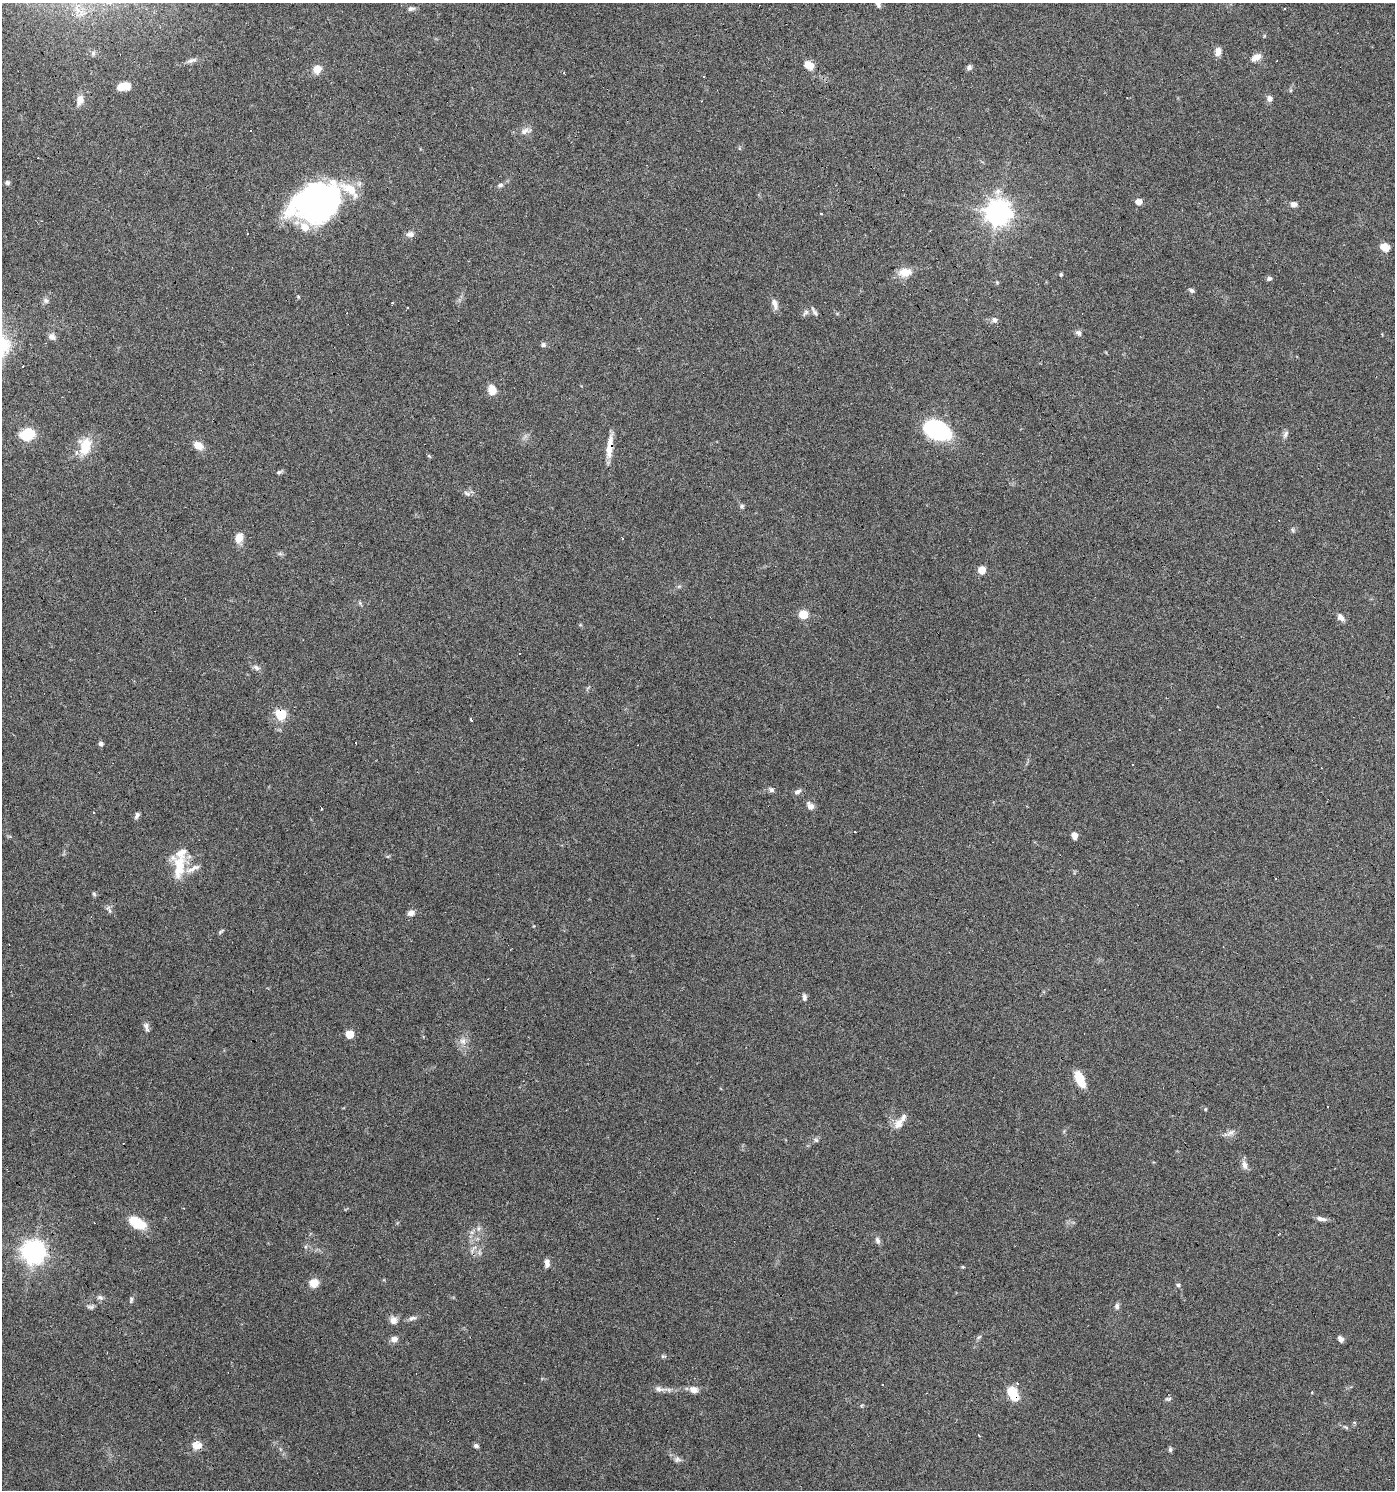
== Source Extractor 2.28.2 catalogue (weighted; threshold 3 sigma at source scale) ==
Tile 11 of 4 x 4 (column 3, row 3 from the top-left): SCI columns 2976-4368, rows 1489-2976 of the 5891 x 5955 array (HDU 1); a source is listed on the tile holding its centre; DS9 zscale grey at full resolution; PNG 1397 x 1492 px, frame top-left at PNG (2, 3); no overlay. Shown black and unused: <1% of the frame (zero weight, under 3 of 6 exposures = <1% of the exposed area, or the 3 px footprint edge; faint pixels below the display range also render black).
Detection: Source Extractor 2.28.2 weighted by HDU 2 'WHT'; one run over the whole footprint, this tile lists its part. Background 0.0616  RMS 0.0035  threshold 0.0143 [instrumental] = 3 sigma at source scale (4.09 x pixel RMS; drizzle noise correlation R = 1.36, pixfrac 0.8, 0.0396/0.0396 arcsec/px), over >= 5 px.
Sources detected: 146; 23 cosmic-ray / hot-pixel residue — not listed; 5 inside a brighter listed object's ellipse — not listed separately; the other 118 listed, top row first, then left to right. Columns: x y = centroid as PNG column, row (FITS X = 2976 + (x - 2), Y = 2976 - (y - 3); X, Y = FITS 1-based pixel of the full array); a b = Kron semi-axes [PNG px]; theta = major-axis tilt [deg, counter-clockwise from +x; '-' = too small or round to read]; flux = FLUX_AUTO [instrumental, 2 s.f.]
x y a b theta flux
878 3 9 5 -85 1.6
411 9 10 6 9 0.98
1284 9 3 2 - 0.38
1264 36 5 3 - 0.29
1218 52 9 7 86 2.3
93 53 7 5 70 0.62
1256 57 11 8 26 2.5
191 61 17 5 17 1.5
809 65 11 8 -43 3.4
969 67 7 6 - 0.99
317 69 10 10 - 3
123 86 12 7 6 6
1270 98 8 7 - 1.3
80 100 13 9 73 2.8
525 131 16 8 18 2
7 183 6 6 - 0.66
500 185 6 6 - 0.76
998 192 10 8 56 1.8
318 202 45 34 21 100
1139 202 5 5 - 3.5
1293 204 9 7 -2 1.3
998 212 8 8 - 330
247 234 3 2 - 0.55
410 234 11 8 5 1.4
1385 247 9 7 -32 4.1
905 272 15 9 8 4.7
1061 274 5 4 - 0.45
1269 278 6 5 - 0.73
997 282 5 5 - 0.39
1192 290 7 5 -43 0.75
46 301 9 7 -46 1
392 303 4 3 - 0.34
775 304 15 7 -72 2.1
815 312 16 4 -56 0.96
805 313 12 6 46 1.1
995 320 8 6 -26 1.1
1078 333 8 6 -48 0.96
52 337 9 7 -36 1.5
543 345 7 6 - 0.78
492 390 11 8 -78 3.5
936 431 26 16 -24 32
1286 434 11 6 68 1.1
27 435 11 8 25 16
198 445 11 8 -30 3.5
85 446 18 11 81 9.3
609 447 29 7 83 4.8
429 456 6 4 -34 0.38
279 472 7 5 8 0.64
467 493 10 6 -28 1.1
742 506 6 5 - 0.69
1293 530 6 4 -48 0.53
239 538 11 8 74 3.6
622 538 3 3 - 0.78
280 554 7 4 -19 0.57
982 570 5 5 - 7.1
679 586 6 4 1 0.52
803 614 5 5 - 11
1341 617 11 7 -46 1.5
256 667 10 6 -33 1.2
281 714 6 6 - 24
471 719 3 3 - 1.6
101 744 5 5 - 0.89
1132 765 3 2 - 0.27
771 790 7 5 -32 0.91
797 792 10 5 24 1.1
810 806 11 8 -52 1.7
322 809 3 2 - 0.46
93 812 3 3 - 0.63
137 815 8 5 66 1
855 832 3 2 - 0.6
1074 836 5 4 - 2.9
179 866 31 15 -84 10
1276 879 3 2 - 0.5
94 894 6 5 - 0.52
110 911 6 4 -71 0.54
411 913 8 6 26 1.7
221 931 9 3 37 0.47
804 997 10 5 -86 0.98
146 1027 14 6 -72 1.2
350 1034 5 5 - 7
463 1041 11 10 - 2.2
1080 1079 17 8 -66 6.8
1205 1109 4 4 - 0.38
898 1124 15 12 59 2.9
1229 1133 19 5 24 1.5
816 1140 7 5 -45 0.62
1244 1165 12 7 -75 1.7
1321 1219 13 5 -9 1.5
137 1223 18 10 -31 9.4
478 1228 8 4 82 0.81
878 1240 10 6 -70 1.1
305 1247 6 4 72 0.47
473 1249 16 3 52 0.96
33 1252 8 8 - 260
547 1263 11 6 -84 1.5
963 1267 5 4 - 0.4
314 1283 8 8 - 4.3
1178 1285 5 4 - 0.62
100 1297 9 6 -26 0.96
131 1300 8 4 -87 0.62
1117 1306 8 6 86 0.98
91 1307 11 5 -4 0.82
412 1318 13 6 17 1.1
393 1320 10 9 - 2
979 1337 7 4 44 0.59
394 1339 8 7 - 1.8
1340 1339 8 6 -60 1.1
663 1356 6 5 - 0.5
1017 1383 5 4 - 0.58
659 1389 16 8 -13 1.9
694 1390 9 8 - 2.2
1013 1395 15 8 -59 8.3
1169 1399 7 5 4 0.73
1346 1427 8 4 -27 0.65
197 1446 13 9 7 3
476 1446 6 5 - 0.82
1170 1449 7 4 -89 0.65
677 1459 9 8 - 1.2
Overlapping masked pixels (flux is a lower limit): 6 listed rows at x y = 809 65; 318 202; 609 447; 281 714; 1013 1395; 197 1446
Isophote crosses this tile's border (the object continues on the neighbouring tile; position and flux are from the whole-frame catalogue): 1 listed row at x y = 878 3